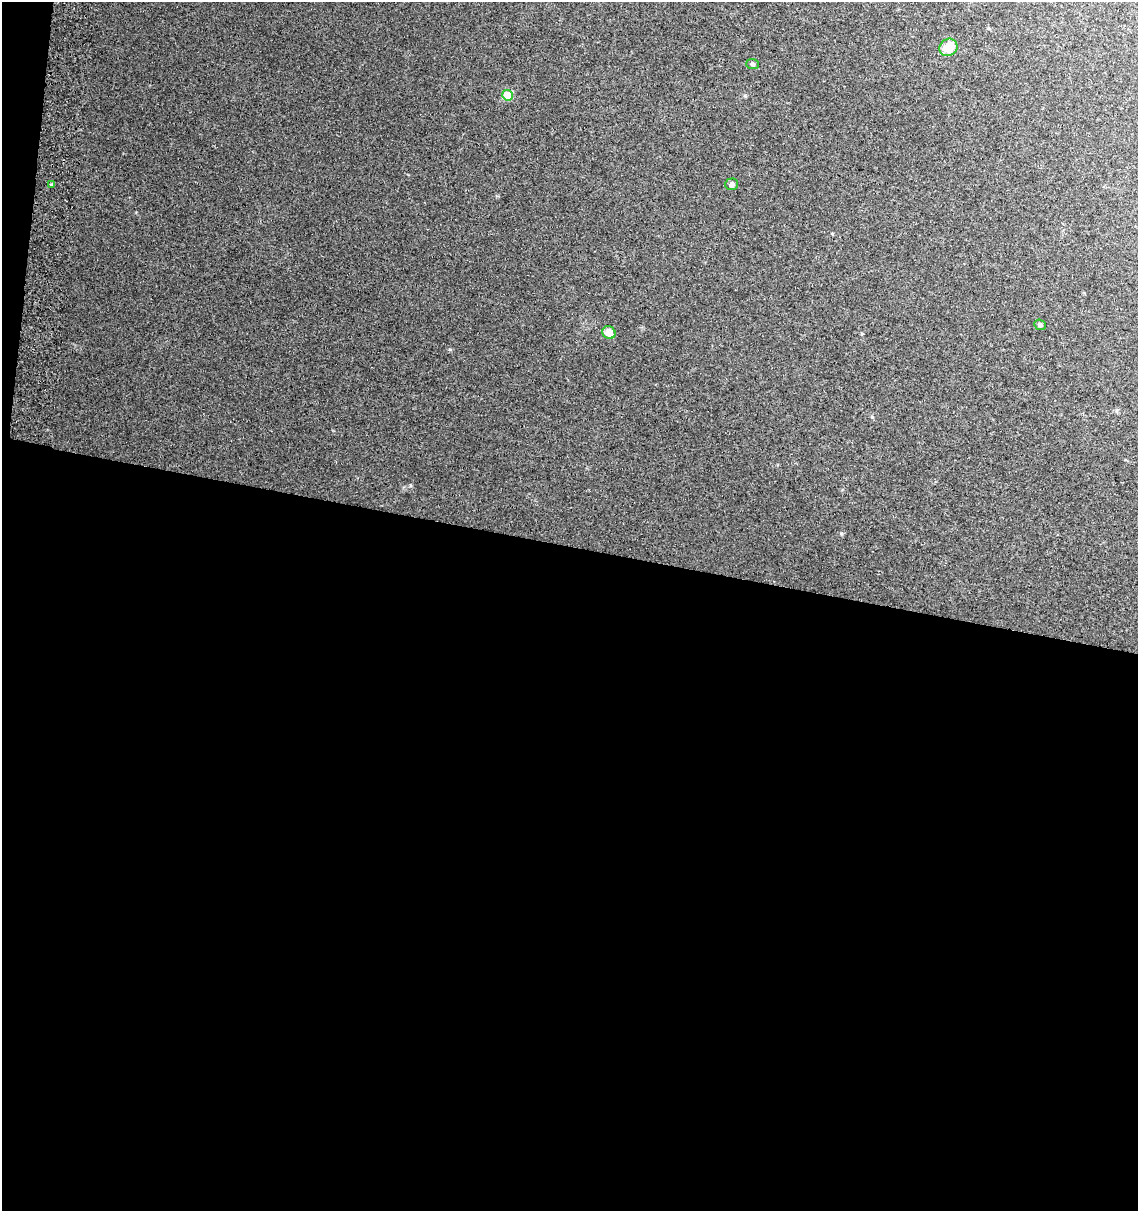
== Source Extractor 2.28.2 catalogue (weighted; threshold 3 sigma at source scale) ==
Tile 13 of 4 x 4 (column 1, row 4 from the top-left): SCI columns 328-1463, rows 7-1215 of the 5136 x 4857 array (HDU 1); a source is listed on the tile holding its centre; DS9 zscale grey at full resolution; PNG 1140 x 1213 px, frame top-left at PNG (2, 2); each listed source drawn as its Kron ellipse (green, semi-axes under 4 px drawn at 4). Shown black and unused: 56% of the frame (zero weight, under 2 of 3 exposures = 2% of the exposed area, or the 3 px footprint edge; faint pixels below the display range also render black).
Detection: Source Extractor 2.28.2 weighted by HDU 2 'WHT'; one run over the whole footprint, this tile lists its part. Background 0.0665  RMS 0.01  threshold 0.0464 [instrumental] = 3 sigma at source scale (4.5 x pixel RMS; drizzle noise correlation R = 1.50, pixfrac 1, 0.0396/0.0396 arcsec/px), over >= 5 px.
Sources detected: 7; all 7 listed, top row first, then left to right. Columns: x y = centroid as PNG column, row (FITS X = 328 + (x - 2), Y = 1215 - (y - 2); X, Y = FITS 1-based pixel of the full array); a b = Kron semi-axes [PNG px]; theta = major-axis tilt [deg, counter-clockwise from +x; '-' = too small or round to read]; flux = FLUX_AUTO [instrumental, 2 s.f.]
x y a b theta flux
948 47 9 8 - 19
753 64 6 5 - 1.8
507 95 5 5 - 27
732 184 6 6 - 3.4
52 185 3 3 - 1.5
1040 325 6 5 - 2.1
609 332 7 6 - 12